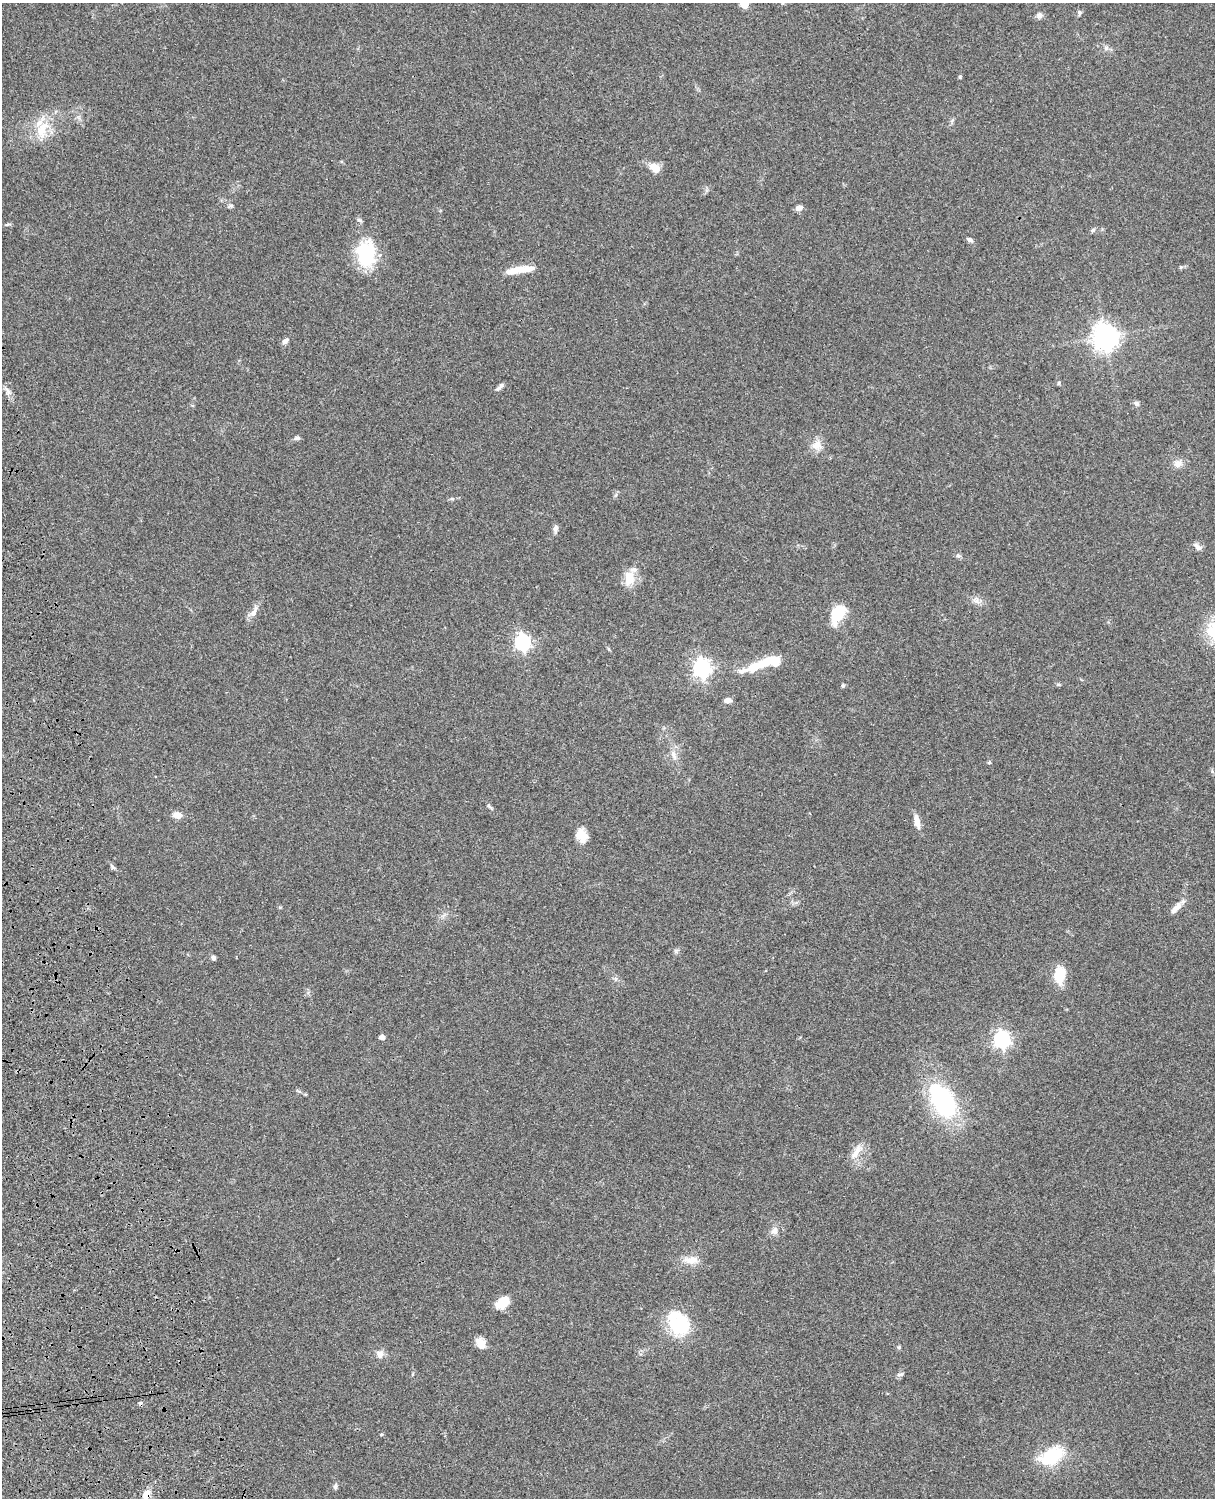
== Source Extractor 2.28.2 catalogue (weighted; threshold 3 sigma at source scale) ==
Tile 7 of 4 x 3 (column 3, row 2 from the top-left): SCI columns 2546-3758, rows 1773-3268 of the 5089 x 4927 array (HDU 1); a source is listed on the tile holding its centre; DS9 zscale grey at full resolution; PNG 1217 x 1500 px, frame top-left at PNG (2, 3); no overlay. Shown black and unused: <1% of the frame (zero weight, under 3 of 4 exposures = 6% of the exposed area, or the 3 px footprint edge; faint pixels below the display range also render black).
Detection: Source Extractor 2.28.2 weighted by HDU 2 'WHT'; one run over the whole footprint, this tile lists its part. Background 0.0759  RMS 0.0057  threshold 0.0257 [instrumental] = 3 sigma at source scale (4.5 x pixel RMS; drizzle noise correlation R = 1.50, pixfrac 1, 0.05/0.05 arcsec/px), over >= 5 px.
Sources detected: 74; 4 inside a brighter object's white glare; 1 cosmic-ray / hot-pixel residue — not listed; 4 inside a brighter listed object's ellipse — not listed separately; the other 65 listed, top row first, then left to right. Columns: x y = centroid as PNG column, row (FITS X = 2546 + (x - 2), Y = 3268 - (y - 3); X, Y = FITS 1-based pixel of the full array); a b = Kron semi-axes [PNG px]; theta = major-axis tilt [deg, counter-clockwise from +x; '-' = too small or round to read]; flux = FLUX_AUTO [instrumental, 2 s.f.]
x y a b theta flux
744 4 5 5 - 14
1079 13 7 5 80 1.1
1039 15 8 7 - 2.1
1106 48 6 6 - 1.5
960 77 5 3 - 0.6
42 130 32 14 79 13
655 168 14 9 -40 5.9
231 206 7 4 -1 0.92
799 208 8 6 24 2.4
359 220 7 5 -18 1.2
8 224 10 2 15 0.72
1093 230 6 5 - 1.1
970 240 7 5 -25 1.6
366 254 33 24 89 29
1181 267 5 4 - 0.75
517 270 31 7 10 9.2
1105 337 8 8 - 580
285 341 8 6 44 2
1058 383 5 5 - 0.8
500 386 12 4 47 1.6
8 392 7 4 -71 1.7
1137 404 7 6 - 1.4
297 438 7 5 4 1.5
816 445 14 12 11 5.4
1178 463 12 10 16 3.6
452 499 6 4 0 0.82
556 528 10 6 84 2
1197 547 12 7 -45 2.1
959 556 6 4 -18 0.91
629 578 18 12 85 9.1
976 601 10 7 -32 2.7
254 612 18 7 62 4
838 613 18 11 58 19
522 642 7 6 - 160
754 667 12 8 33 10
702 668 7 7 - 240
742 671 14 7 17 3.1
1058 684 6 3 -18 0.69
843 685 5 4 - 0.92
728 700 9 5 3 2.5
674 755 14 7 -69 3.5
989 762 5 4 - 0.61
489 806 10 3 -47 1
177 815 10 7 -9 4.4
917 821 18 6 -78 4.6
581 835 14 11 -54 8
112 866 7 4 -46 1.1
1178 906 12 9 36 3.5
213 958 5 5 - 1.5
1059 977 18 16 75 10
382 1037 5 4 - 3.5
1002 1039 7 7 - 170
943 1101 33 18 -60 80
857 1151 25 8 58 5.9
774 1231 11 9 70 3
691 1260 19 9 1 6.2
502 1302 13 9 34 12
679 1323 23 18 -57 37
481 1343 13 9 -54 5.6
899 1347 5 5 - 0.74
380 1354 10 10 - 3.2
900 1374 8 4 1 1.1
1052 1456 28 15 30 29
335 1487 7 5 89 1.2
146 1494 12 9 51 4.4
Overlapping masked pixels (flux is a lower limit): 1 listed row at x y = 146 1494
Isophote crosses this tile's border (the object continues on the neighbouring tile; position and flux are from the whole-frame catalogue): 1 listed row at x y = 744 4